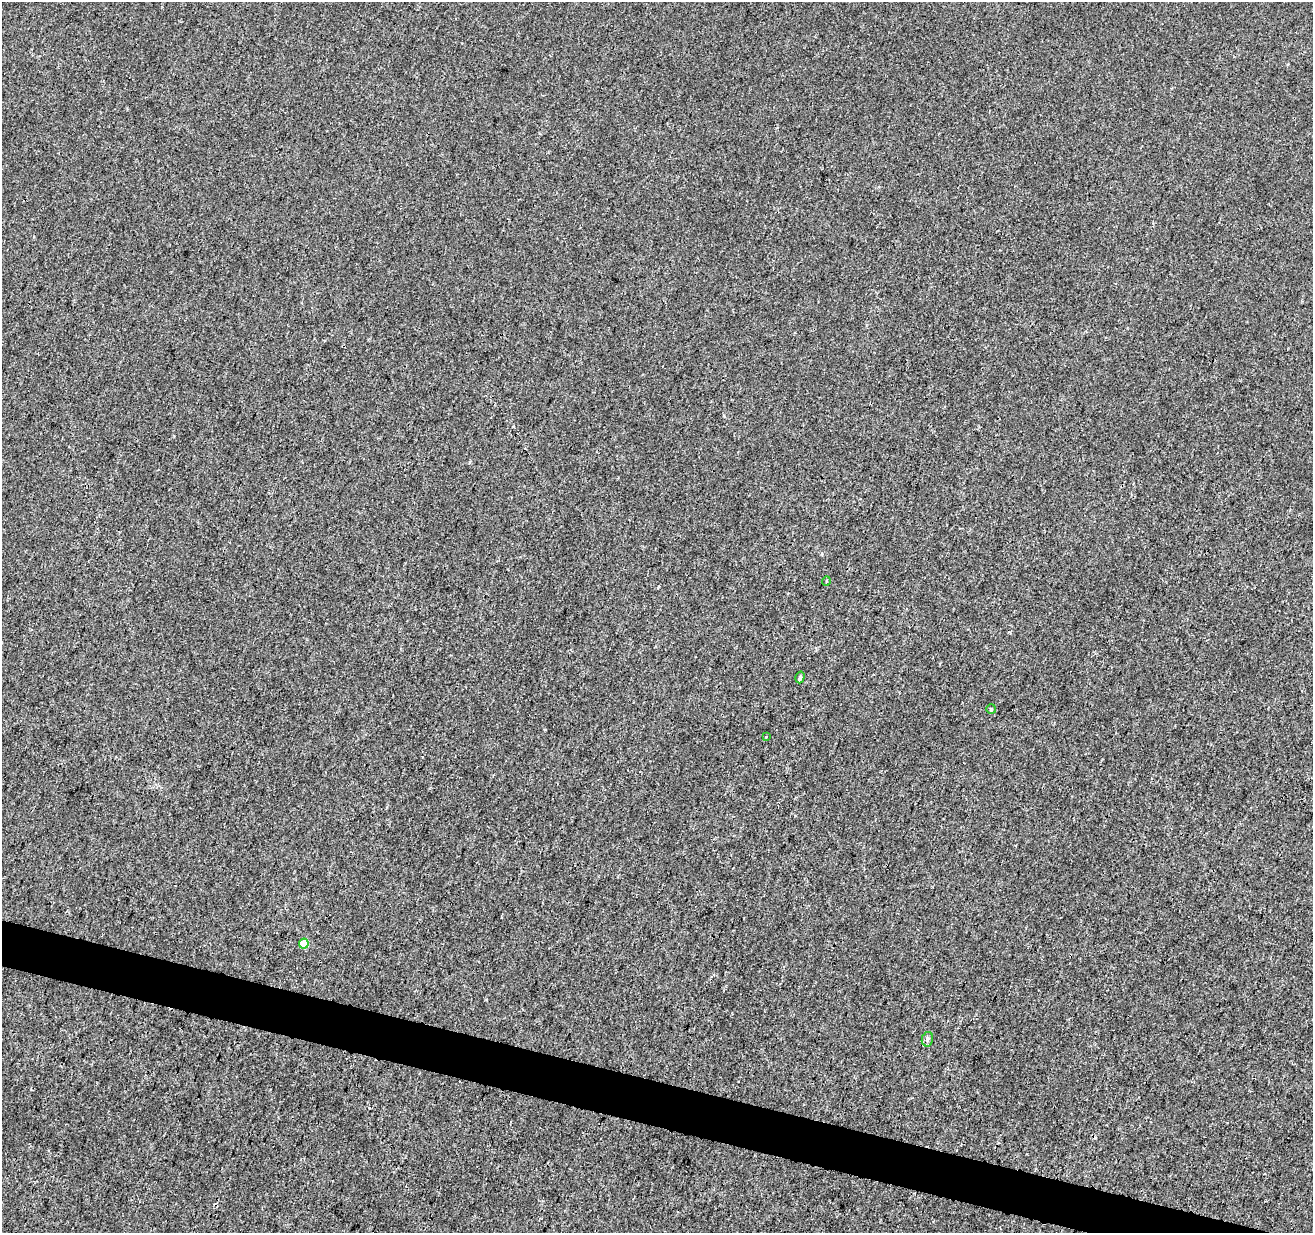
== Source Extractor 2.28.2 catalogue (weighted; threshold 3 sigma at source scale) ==
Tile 6 of 4 x 4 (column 2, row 2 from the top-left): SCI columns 1320-2630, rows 2744-3974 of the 5253 x 5424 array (HDU 1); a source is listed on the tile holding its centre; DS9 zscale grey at full resolution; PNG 1315 x 1235 px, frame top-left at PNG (2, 2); each listed source drawn as its Kron ellipse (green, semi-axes under 4 px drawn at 4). Shown black and unused: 3% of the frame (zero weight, under 3 of 4 exposures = <1% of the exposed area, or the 3 px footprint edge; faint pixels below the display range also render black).
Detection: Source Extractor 2.28.2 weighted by HDU 2 'WHT'; one run over the whole footprint, this tile lists its part. Background -9.72e-05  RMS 0.0016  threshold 0.00738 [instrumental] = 3 sigma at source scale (4.5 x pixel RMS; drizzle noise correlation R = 1.50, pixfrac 1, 0.0396/0.0396 arcsec/px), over >= 5 px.
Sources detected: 6; all 6 listed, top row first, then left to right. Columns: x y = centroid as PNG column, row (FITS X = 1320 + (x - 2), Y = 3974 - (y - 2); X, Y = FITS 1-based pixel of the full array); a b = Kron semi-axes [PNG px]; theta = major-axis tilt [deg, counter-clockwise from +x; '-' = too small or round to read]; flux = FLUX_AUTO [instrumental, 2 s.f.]
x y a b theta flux
826 581 5 3 - 0.13
800 677 6 4 74 0.33
991 709 5 5 - 0.21
766 736 3 3 - 0.53
304 944 5 4 - 3.1
927 1039 7 5 78 0.41